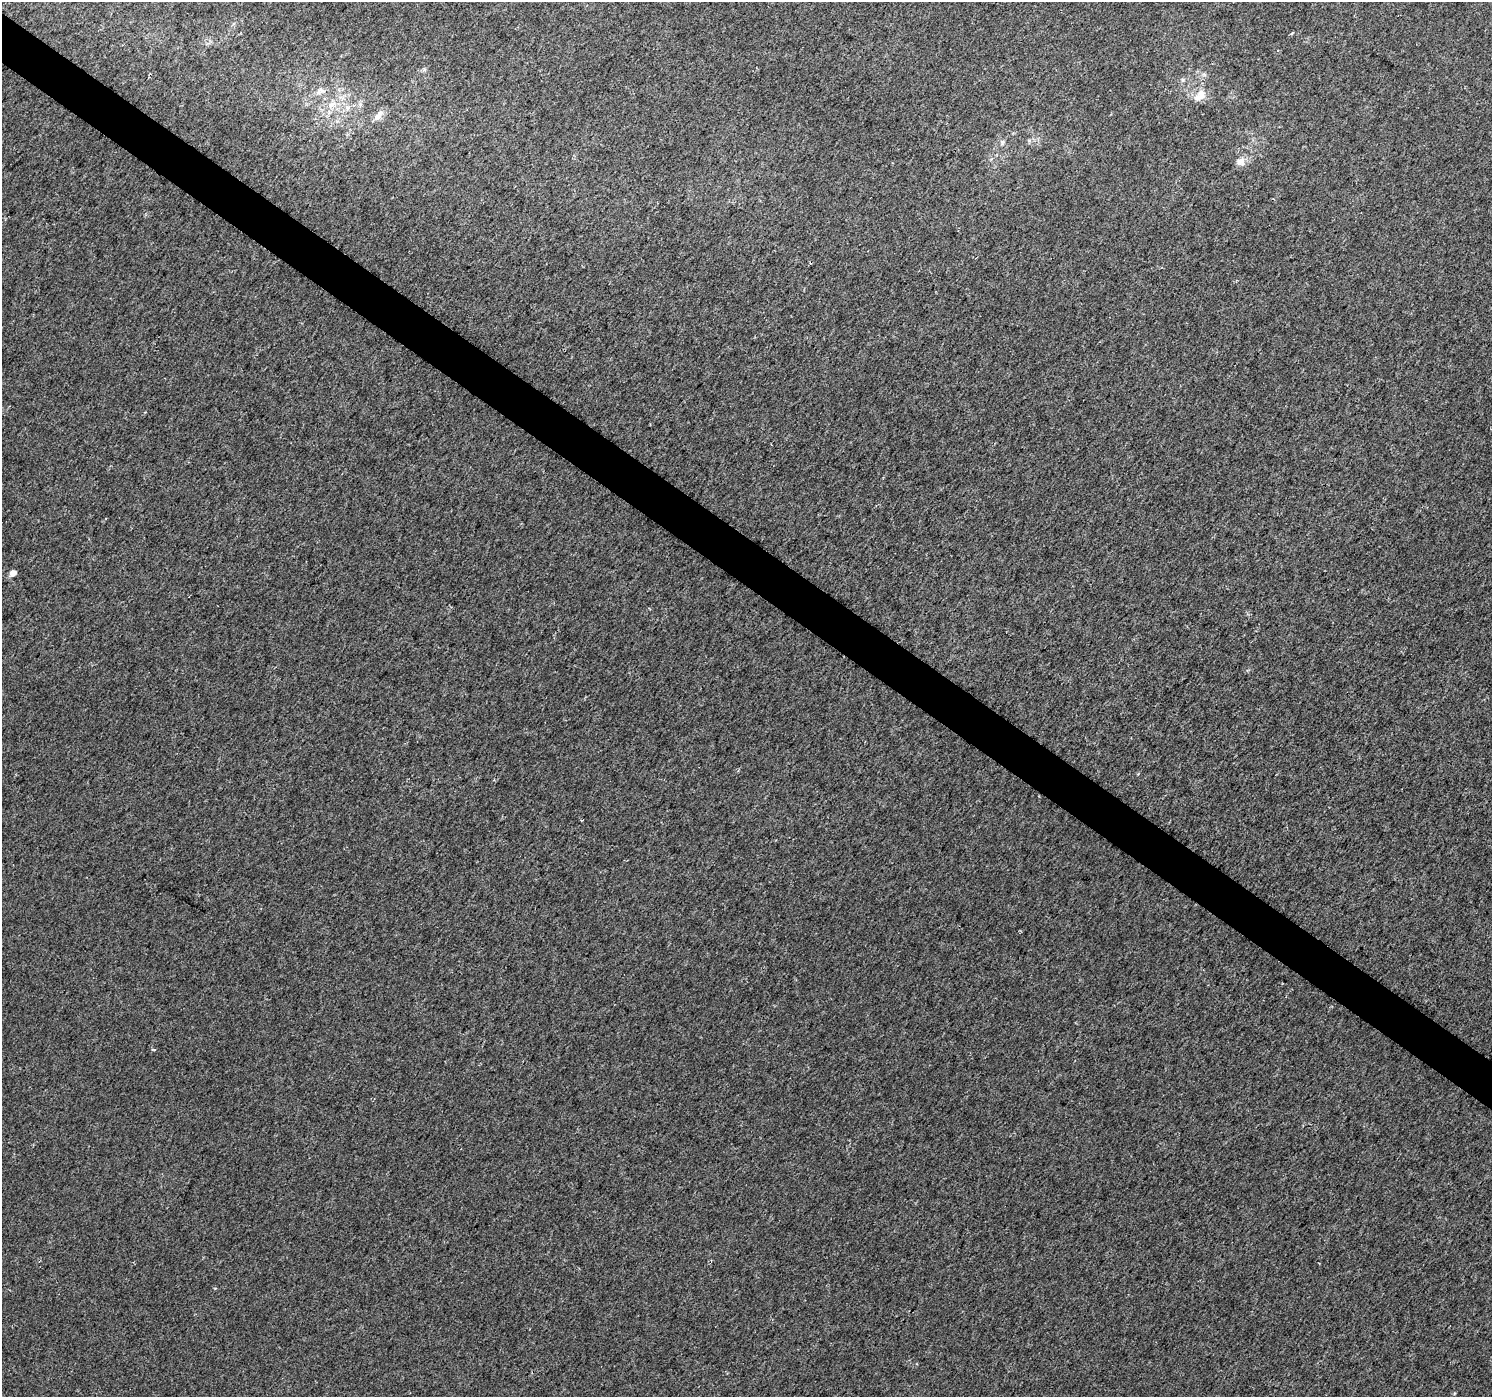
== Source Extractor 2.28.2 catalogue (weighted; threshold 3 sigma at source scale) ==
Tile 11 of 4 x 4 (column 3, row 3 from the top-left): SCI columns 2988-4477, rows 1645-3039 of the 5973 x 6013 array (HDU 1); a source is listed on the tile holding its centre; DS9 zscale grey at full resolution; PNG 1494 x 1399 px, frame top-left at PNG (2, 2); no overlay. Shown black and unused: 3% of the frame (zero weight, under 2 of 3 exposures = <1% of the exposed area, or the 3 px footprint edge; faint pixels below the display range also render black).
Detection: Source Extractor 2.28.2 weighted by HDU 2 'WHT'; one run over the whole footprint, this tile lists its part. Background 0.011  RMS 0.01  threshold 0.0457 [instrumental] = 3 sigma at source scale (4.5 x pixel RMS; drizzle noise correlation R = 1.50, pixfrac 1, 0.0396/0.0396 arcsec/px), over >= 5 px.
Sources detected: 11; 2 inside a brighter listed object's ellipse — not listed separately; the other 9 listed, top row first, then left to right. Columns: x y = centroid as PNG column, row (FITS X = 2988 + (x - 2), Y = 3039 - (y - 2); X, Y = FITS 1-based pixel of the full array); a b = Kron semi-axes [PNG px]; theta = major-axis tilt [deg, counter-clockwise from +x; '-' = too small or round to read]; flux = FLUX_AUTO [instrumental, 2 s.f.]
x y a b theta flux
1183 80 6 5 - 1.8
318 93 7 4 19 2.5
1199 97 21 10 31 11
331 105 11 8 34 8.1
348 108 7 4 90 2.4
377 117 14 8 49 7.2
1002 142 7 5 81 2
1240 161 12 11 - 7.7
13 573 5 4 - 10